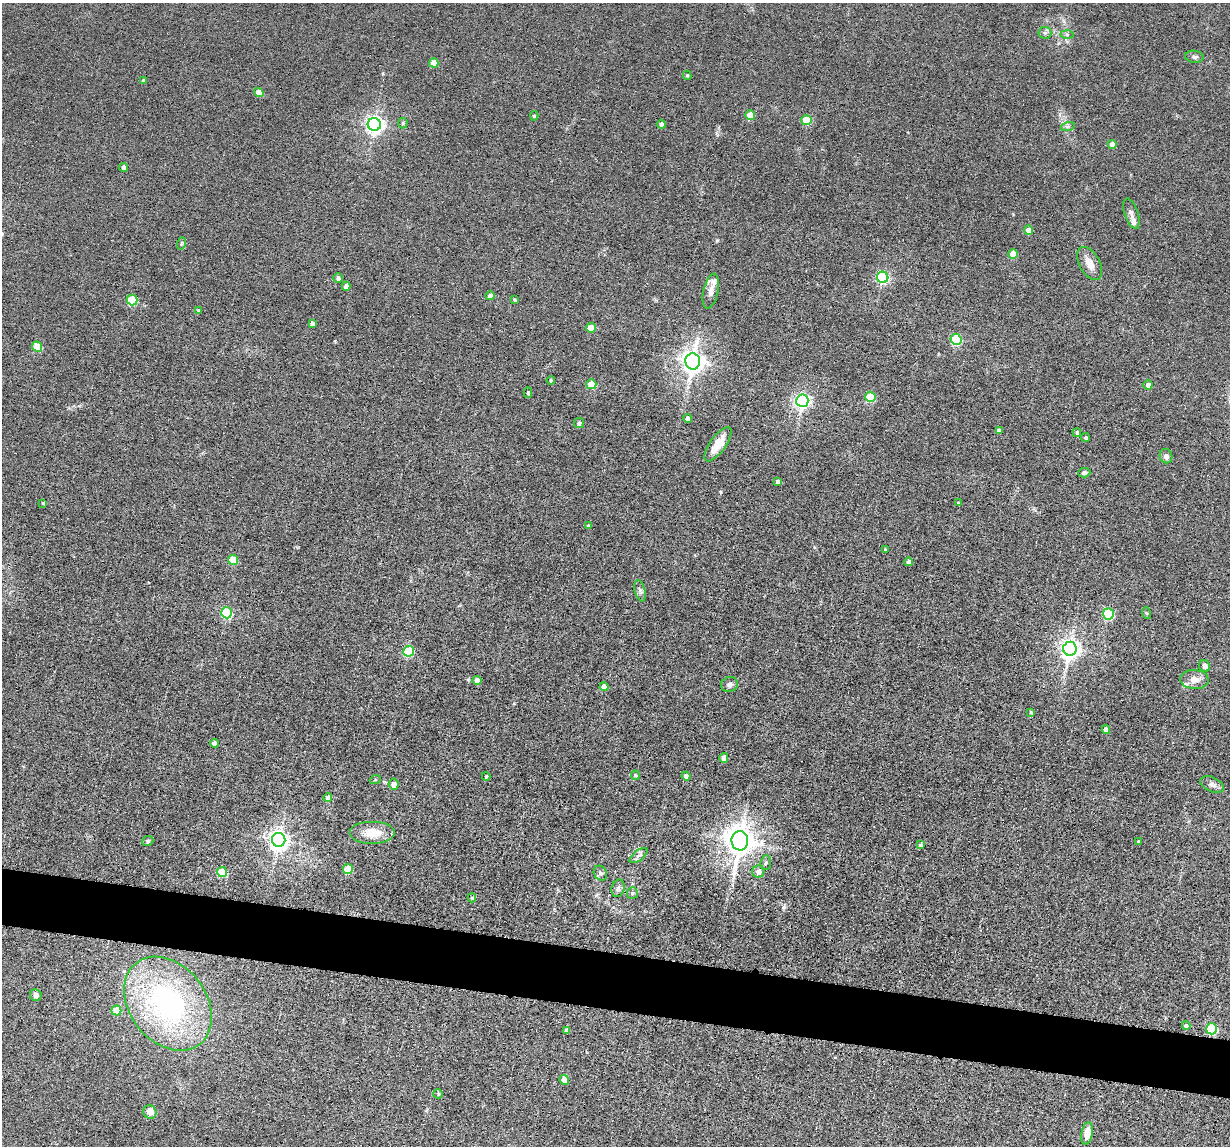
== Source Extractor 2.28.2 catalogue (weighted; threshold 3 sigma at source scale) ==
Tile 6 of 4 x 4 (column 2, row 2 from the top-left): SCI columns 1337-2564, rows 2447-3590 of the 5239 x 4989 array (HDU 1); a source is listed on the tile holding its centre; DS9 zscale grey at full resolution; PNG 1232 x 1148 px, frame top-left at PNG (2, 3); each listed source drawn as its Kron ellipse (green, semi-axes under 4 px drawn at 4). Shown black and unused: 5% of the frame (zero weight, under 6 of 12 exposures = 6% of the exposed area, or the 3 px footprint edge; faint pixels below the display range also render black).
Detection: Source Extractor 2.28.2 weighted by HDU 2 'WHT'; one run over the whole footprint, this tile lists its part. Background 0.0129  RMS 0.0037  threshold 0.0153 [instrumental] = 3 sigma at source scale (4.09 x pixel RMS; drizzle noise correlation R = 1.36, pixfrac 0.8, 0.05/0.05 arcsec/px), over >= 5 px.
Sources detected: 105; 3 inside a brighter listed object's ellipse — not listed separately; the other 102 listed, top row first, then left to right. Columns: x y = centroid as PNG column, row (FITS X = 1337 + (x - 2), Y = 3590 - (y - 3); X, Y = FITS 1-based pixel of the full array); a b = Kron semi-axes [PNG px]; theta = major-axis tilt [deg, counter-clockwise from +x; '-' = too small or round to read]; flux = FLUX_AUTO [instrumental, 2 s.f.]
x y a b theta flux
1045 33 6 6 - 0.72
1067 35 6 4 -1 0.61
1194 57 9 6 -7 0.94
434 63 5 4 - 4.8
687 75 4 3 - 0.45
144 80 4 3 - 0.89
259 92 5 4 - 4.6
750 115 5 5 - 6.5
534 116 4 4 - 0.47
807 120 5 5 - 12
403 123 5 5 - 0.43
374 124 6 6 - 160
661 124 4 4 - 1.2
1068 126 7 4 19 0.63
1112 144 4 4 - 3.4
123 167 4 4 - 2
1131 214 16 6 -71 1.5
1028 230 4 4 - 3.5
182 243 6 4 71 0.46
1013 254 5 4 - 6
1090 263 18 10 -60 3.5
883 277 6 5 - 47
338 278 5 4 - 1
346 286 4 4 - 1.8
711 291 18 7 78 2.2
490 296 4 4 - 2.1
132 300 5 5 - 18
514 300 4 3 - 0.56
199 310 4 4 - 0.48
312 323 4 4 - 1.2
591 328 5 4 - 6.9
956 339 5 5 - 28
37 347 5 5 - 12
693 361 8 7 - 270
551 380 4 3 - 0.47
591 384 5 5 - 10
1148 385 4 4 - 1.8
528 392 5 4 - 0.53
870 397 5 5 - 16
802 401 6 6 - 90
688 418 4 4 - 1.7
579 423 5 5 - 0.49
999 431 4 4 - 1.5
1077 432 4 4 - 0.71
1086 438 4 4 - 0.61
718 444 20 8 54 5.2
1166 456 7 6 - 1.2
1084 473 6 4 5 0.98
778 482 4 3 - 1.2
43 503 4 3 - 0.58
959 503 3 3 - 0.59
588 525 4 3 - 0.37
885 549 4 3 - 0.38
233 560 5 5 - 8.6
909 562 4 4 - 2.1
640 591 11 5 -77 0.99
227 613 5 5 - 32
1146 613 6 4 -71 0.36
1108 614 5 5 - 31
1070 649 7 6 - 190
409 651 5 5 - 22
1205 666 6 5 - 1.5
1194 679 14 9 -4 2.9
477 680 4 4 - 3.1
730 684 9 7 14 1.2
604 687 4 4 - 2.6
1031 712 4 3 - 0.5
1106 730 4 4 - 1.8
214 743 4 4 - 2.8
724 758 5 4 - 2
635 775 5 4 - 0.41
486 776 4 3 - 0.47
686 776 4 4 - 1.8
375 780 5 3 - 0.32
394 784 5 5 - 3.1
1212 785 12 7 -23 1.4
328 798 4 4 - 2
373 833 23 11 0 6.3
279 840 7 6 - 220
148 841 6 5 - 0.52
740 841 9 8 - 490
1138 841 4 3 - 0.26
920 845 4 4 - 0.85
639 856 10 5 38 1.2
766 863 7 5 84 0.73
348 869 5 5 - 11
222 872 5 5 - 16
758 872 6 6 - 2.4
600 873 8 6 -62 1
618 888 9 6 74 1.1
632 893 6 5 - 0.58
472 898 4 3 - 0.5
36 995 6 6 - 1.2
168 1004 52 38 -52 69
116 1010 5 5 - 7.2
1186 1026 4 3 - 0.77
1212 1029 5 5 - 28
566 1030 4 4 - 1.4
564 1080 5 4 - 5.2
438 1094 5 5 - 0.4
150 1112 7 6 - 2.7
1087 1133 11 5 79 4